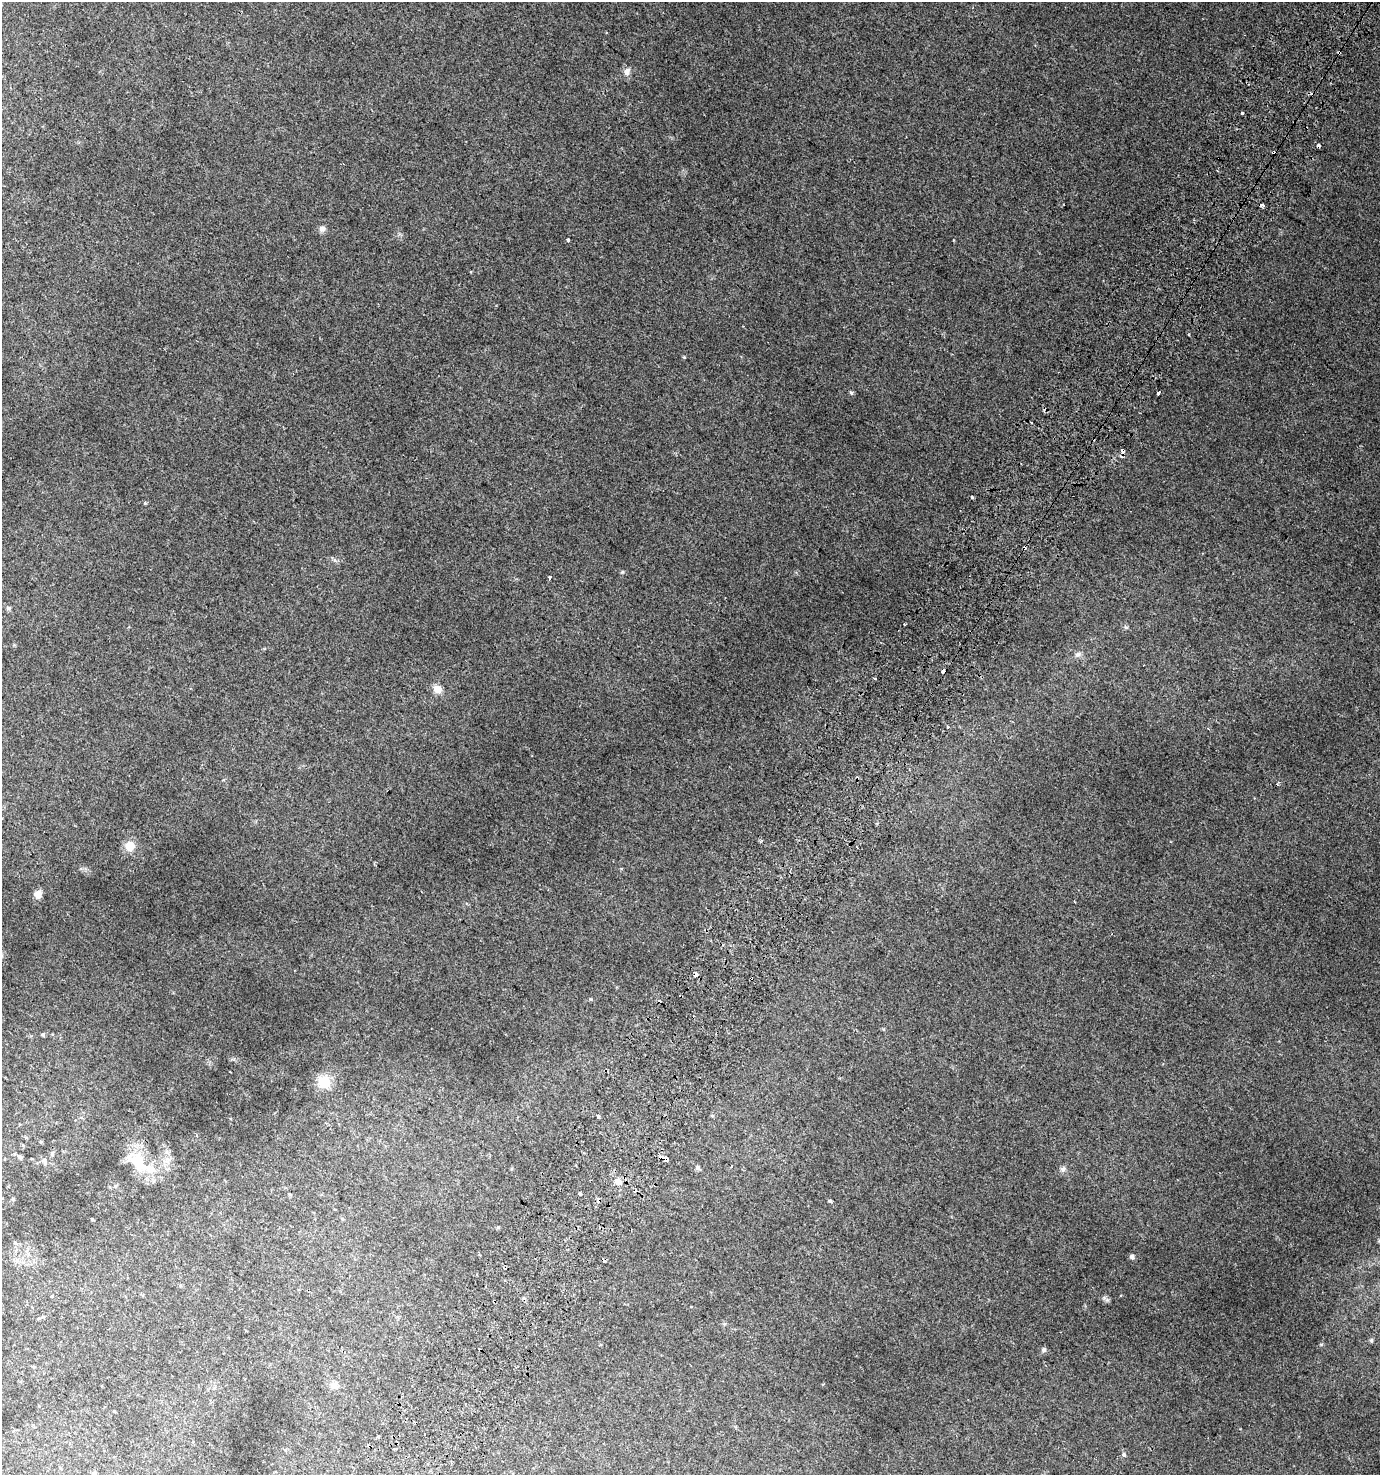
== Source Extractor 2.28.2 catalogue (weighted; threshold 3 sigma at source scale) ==
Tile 10 of 4 x 4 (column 2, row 3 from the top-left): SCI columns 1692-3069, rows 1537-3009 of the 6069 x 6006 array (HDU 1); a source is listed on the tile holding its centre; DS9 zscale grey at full resolution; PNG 1382 x 1477 px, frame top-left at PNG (2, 2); no overlay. Shown black and unused: <1% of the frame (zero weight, under 2 of 3 exposures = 3% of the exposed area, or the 3 px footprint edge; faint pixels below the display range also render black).
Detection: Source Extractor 2.28.2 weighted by HDU 2 'WHT'; one run over the whole footprint, this tile lists its part. Background 0.00528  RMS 0.0045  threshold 0.0203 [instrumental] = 3 sigma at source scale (4.5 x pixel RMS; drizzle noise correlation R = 1.50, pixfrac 1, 0.0396/0.0396 arcsec/px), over >= 5 px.
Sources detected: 75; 12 cosmic-ray / hot-pixel residue — not listed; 1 inside a brighter listed object's ellipse — not listed separately; the other 62 listed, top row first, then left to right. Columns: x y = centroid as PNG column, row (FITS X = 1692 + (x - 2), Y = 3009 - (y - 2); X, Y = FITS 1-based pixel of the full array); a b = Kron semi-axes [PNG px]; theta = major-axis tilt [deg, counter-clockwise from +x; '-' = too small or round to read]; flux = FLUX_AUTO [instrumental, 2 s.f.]
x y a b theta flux
1339 53 4 3 - 2.3
627 72 10 9 - 2.3
1242 113 3 3 - 1.9
1262 205 4 3 - 2.6
322 229 8 8 - 1.7
568 240 3 3 - 1.2
684 357 4 4 - 0.37
851 393 6 4 -62 0.67
1159 393 4 3 - 4
1123 451 4 3 - 3.1
972 497 3 3 - 1.6
145 503 5 4 - 0.45
622 572 5 4 - 0.48
550 578 5 3 - 0.94
8 608 6 5 - 0.78
904 624 3 2 - 0.5
1126 627 5 5 - 0.69
1078 654 9 7 42 1.5
943 671 4 3 - 6.8
875 678 3 3 - 0.8
437 689 11 10 - 3.4
948 727 4 3 - 0.81
130 846 9 9 - 7
38 894 9 8 - 2.9
1074 902 3 2 - 0.49
696 974 4 3 - 12
591 999 5 3 - 0.37
43 1035 4 4 - 0.69
324 1082 15 15 - 8.3
598 1116 3 3 - 1.4
712 1116 5 3 - 0.42
41 1142 4 4 - 0.5
52 1153 6 5 - 0.75
20 1157 7 5 -27 0.9
665 1159 7 4 -24 22
44 1160 7 6 - 1.2
138 1162 35 18 -53 16
731 1166 3 2 - 0.81
698 1167 5 5 - 1.1
1063 1169 8 7 - 1.3
618 1181 9 7 -53 2.9
115 1186 6 5 - 0.73
290 1194 5 4 - 0.41
580 1194 3 3 - 2.7
13 1199 4 4 - 0.42
830 1201 3 3 - 2.4
92 1219 3 3 - 0.53
342 1219 5 4 - 0.51
498 1227 5 4 - 0.46
15 1243 5 5 - 0.62
1132 1257 5 5 - 1.3
180 1286 5 5 - 0.5
52 1296 5 3 - 0.33
1106 1299 13 4 -39 1
1371 1340 5 5 - 0.77
1321 1344 6 4 1 0.43
1044 1350 6 5 - 1.1
334 1385 11 10 - 2.5
114 1411 3 3 - 0.3
378 1436 3 3 - 2.6
1123 1455 3 3 - 72
94 1473 6 4 39 0.64
Overlapping masked pixels (flux is a lower limit): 5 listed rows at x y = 1339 53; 1123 451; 943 671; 696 974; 665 1159